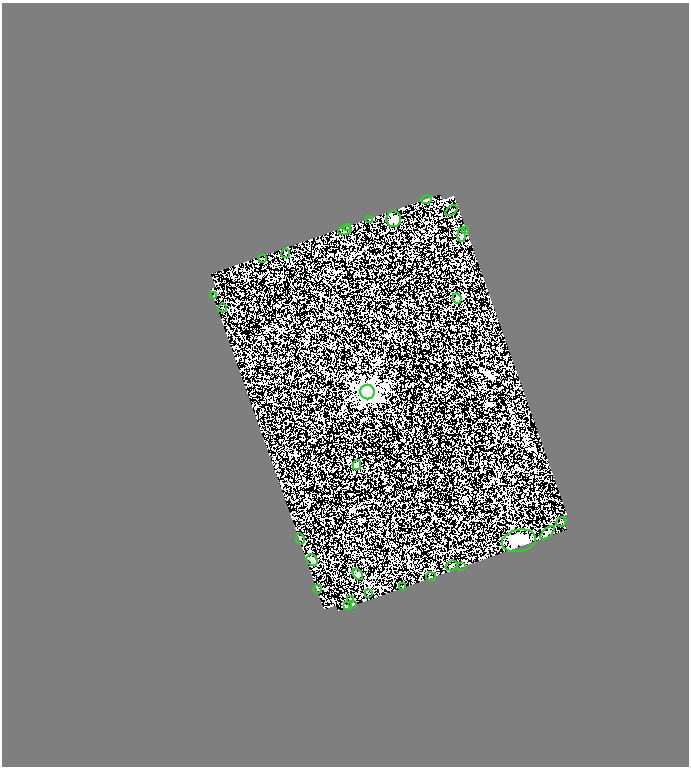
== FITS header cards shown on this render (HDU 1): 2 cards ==
NAXIS1  =                  687
NAXIS2  =                  764

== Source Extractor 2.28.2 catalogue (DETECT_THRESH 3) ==
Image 687 x 764 px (HDU 1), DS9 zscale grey, 1 PNG px = 1 image px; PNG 691 x 768 px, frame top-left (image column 1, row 764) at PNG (2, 3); each listed source drawn as its Kron ellipse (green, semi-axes under 4 px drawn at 4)
Background 0.458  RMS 0.16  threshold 0.479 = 3 sigma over >= 5 px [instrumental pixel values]
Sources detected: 30; all 30 listed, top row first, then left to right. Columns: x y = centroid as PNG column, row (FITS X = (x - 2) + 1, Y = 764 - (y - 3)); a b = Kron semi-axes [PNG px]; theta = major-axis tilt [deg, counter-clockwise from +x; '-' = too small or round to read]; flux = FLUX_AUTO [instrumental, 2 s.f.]
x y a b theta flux
426 199 6 2 14 12
452 210 7 2 40 12
394 219 8 7 - 81
369 220 3 2 - 6.1
347 227 3 2 - 8.1
345 230 6 4 9 16
466 231 3 2 - 10
462 235 7 3 84 24
286 253 4 3 - 9.5
262 259 3 2 - 8.5
214 296 4 2 - 9.3
457 298 5 3 - 14
222 308 4 3 - 7.8
367 392 7 7 - 3500
357 465 5 4 - 50
561 522 5 3 - 10
548 533 9 4 41 35
300 539 5 3 - 11
519 541 17 11 12 360
312 560 6 5 - 61
452 565 6 4 19 8.2
461 566 3 2 - 8.4
358 574 6 4 -52 20
431 576 5 2 - 6.2
403 587 2 2 - 7.2
318 589 4 3 - 9.3
369 594 3 2 - 6.1
350 599 3 2 - 7.3
353 604 4 3 - 8.3
347 606 3 2 - 9